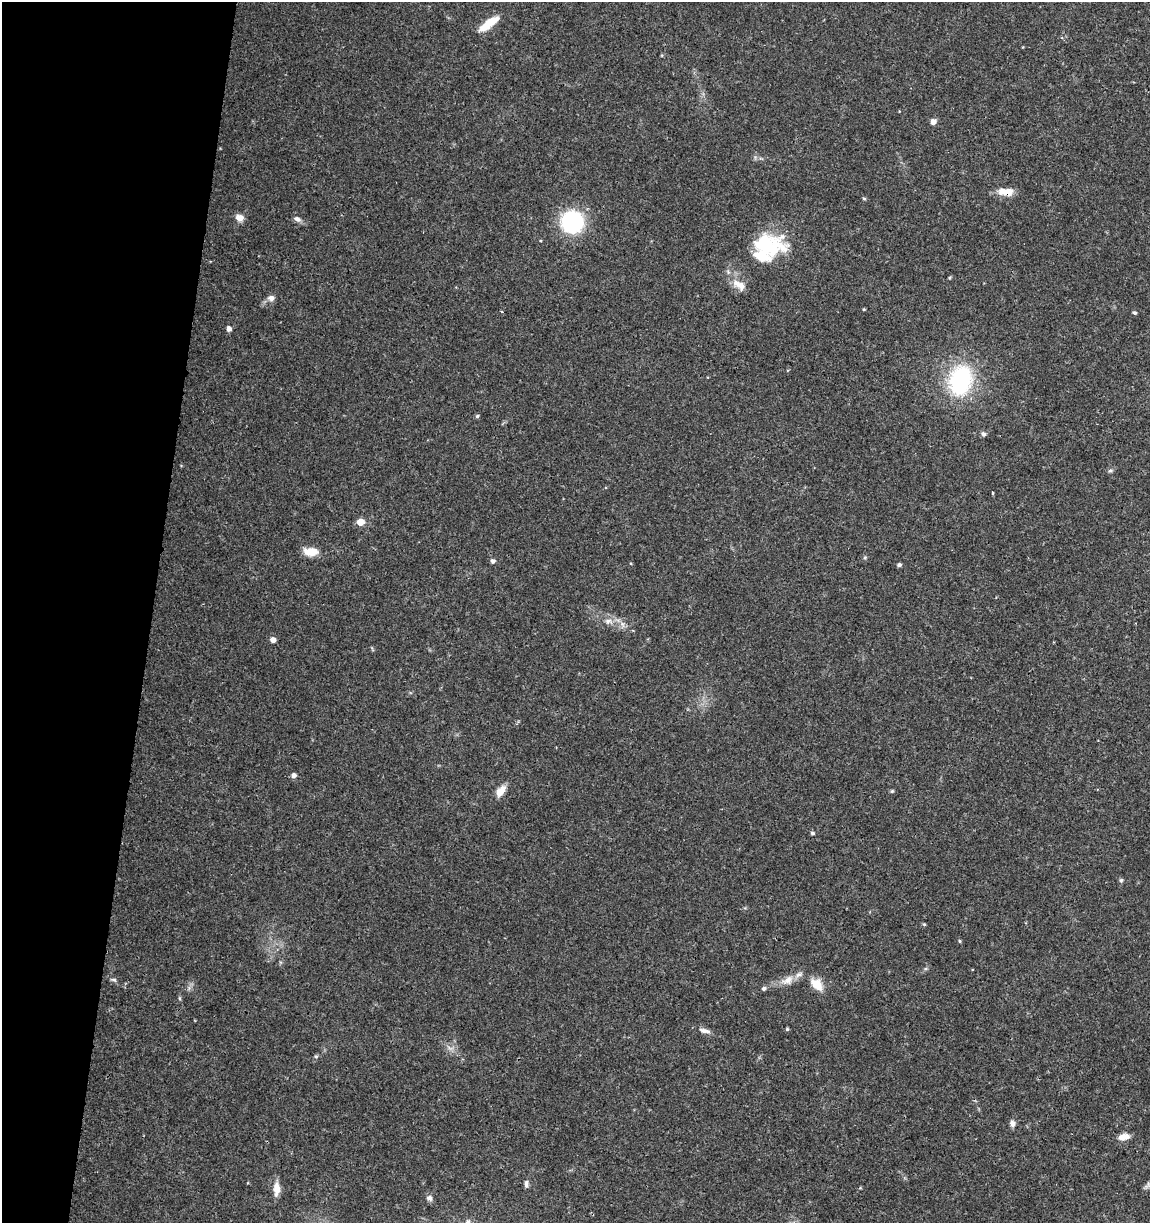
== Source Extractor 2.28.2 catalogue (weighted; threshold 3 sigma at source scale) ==
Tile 9 of 4 x 4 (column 1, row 3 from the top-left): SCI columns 227-1374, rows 1232-2452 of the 5104 x 4898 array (HDU 1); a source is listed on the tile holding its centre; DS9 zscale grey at full resolution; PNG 1152 x 1225 px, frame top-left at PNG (2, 2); no overlay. Shown black and unused: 13% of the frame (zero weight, under 3 of 4 exposures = <1% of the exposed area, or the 3 px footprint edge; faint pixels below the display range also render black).
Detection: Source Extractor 2.28.2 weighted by HDU 2 'WHT'; one run over the whole footprint, this tile lists its part. Background 0.0341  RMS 0.0023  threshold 0.0101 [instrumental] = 3 sigma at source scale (4.5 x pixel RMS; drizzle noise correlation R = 1.50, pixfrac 1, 0.0396/0.0396 arcsec/px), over >= 5 px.
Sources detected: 54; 1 inside a brighter object's white glare — not listed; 4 inside a brighter listed object's ellipse — not listed separately; the other 49 listed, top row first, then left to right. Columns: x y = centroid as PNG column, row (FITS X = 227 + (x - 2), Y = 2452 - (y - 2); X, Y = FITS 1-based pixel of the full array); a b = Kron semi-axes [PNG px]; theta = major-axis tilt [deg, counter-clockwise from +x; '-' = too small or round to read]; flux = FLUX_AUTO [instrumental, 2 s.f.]
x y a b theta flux
491 22 19 8 32 4.3
933 121 5 5 - 1.5
1006 192 19 8 -2 3
864 198 5 4 - 0.29
239 218 9 8 - 1.6
297 219 9 6 -23 0.93
572 222 16 16 - 28
780 246 44 21 -43 7.8
949 278 5 3 - 0.23
739 285 21 10 -35 2.6
271 298 9 7 6 1
864 309 3 3 - 0.22
502 312 3 3 - 0.23
1135 313 4 4 - 0.4
229 329 5 4 - 1.2
960 380 39 28 79 21
477 416 5 5 - 0.35
983 434 7 6 - 0.54
1110 470 8 4 1 0.38
992 493 3 2 - 0.3
360 522 5 5 - 4
311 552 13 8 -3 3.9
865 557 5 5 - 0.31
493 561 5 5 - 0.65
899 565 5 5 - 0.46
608 621 10 6 1 1.1
273 640 5 5 - 1.4
294 775 5 5 - 0.96
500 791 14 7 52 2.6
892 791 6 4 44 0.27
812 833 5 4 - 0.45
1121 880 6 5 - 0.38
924 924 4 4 - 0.26
960 941 4 4 - 0.24
114 980 7 5 -17 0.47
788 980 17 10 32 2.3
816 984 17 11 -43 3.2
764 989 5 5 - 0.54
179 998 6 3 -71 0.26
787 1029 4 4 - 0.29
705 1031 16 6 -14 1.2
316 1056 5 5 - 0.32
1012 1123 7 7 - 1
1124 1137 12 7 14 2
526 1184 10 5 -88 0.66
860 1188 5 3 - 0.21
277 1189 16 8 -89 2.4
429 1198 8 7 - 0.72
468 1221 6 5 - 0.53
Overlapping masked pixels (flux is a lower limit): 1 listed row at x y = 1006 192
Isophote crosses this tile's border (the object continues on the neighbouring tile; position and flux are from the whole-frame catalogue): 1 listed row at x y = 468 1221